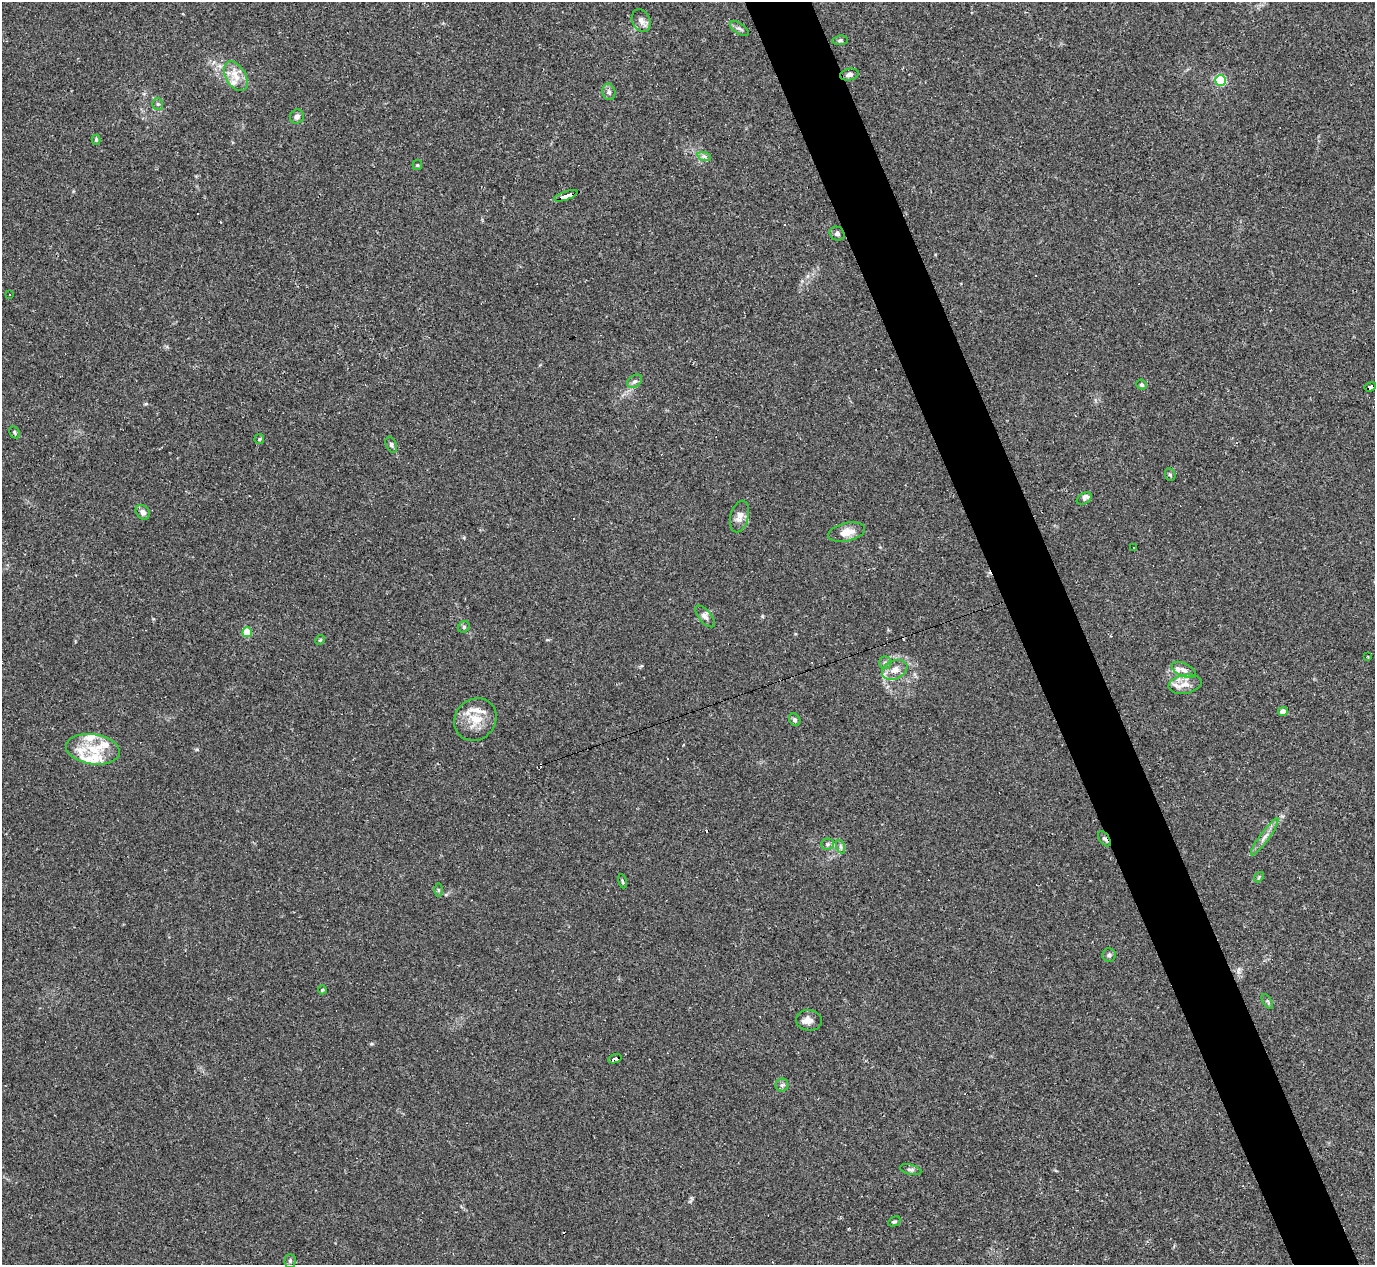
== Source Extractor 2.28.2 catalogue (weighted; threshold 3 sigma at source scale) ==
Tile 6 of 4 x 4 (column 2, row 2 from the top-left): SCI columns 1374-2746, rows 2804-4066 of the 5491 x 5477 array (HDU 1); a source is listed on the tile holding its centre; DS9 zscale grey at full resolution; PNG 1377 x 1267 px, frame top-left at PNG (2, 2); each listed source drawn as its Kron ellipse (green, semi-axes under 4 px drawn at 4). Shown black and unused: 5% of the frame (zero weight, under 2 of 3 exposures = <1% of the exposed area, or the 3 px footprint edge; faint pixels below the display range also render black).
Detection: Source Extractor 2.28.2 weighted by HDU 2 'WHT'; one run over the whole footprint, this tile lists its part. Background 0.0643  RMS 0.0057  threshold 0.0256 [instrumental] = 3 sigma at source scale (4.5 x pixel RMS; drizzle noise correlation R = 1.50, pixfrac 1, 0.05/0.05 arcsec/px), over >= 5 px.
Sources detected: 75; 10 cosmic-ray / hot-pixel residue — neither listed nor drawn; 9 inside a brighter listed object's ellipse — not listed separately; the other 56 listed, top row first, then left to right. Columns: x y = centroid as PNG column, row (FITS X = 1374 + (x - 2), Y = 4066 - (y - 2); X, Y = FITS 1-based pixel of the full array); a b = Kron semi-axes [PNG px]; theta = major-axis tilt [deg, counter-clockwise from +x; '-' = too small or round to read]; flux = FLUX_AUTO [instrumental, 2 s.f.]
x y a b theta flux
641 21 12 9 -64 3
739 29 10 5 -33 1.6
840 40 8 4 6 1
849 75 9 5 11 1.9
236 76 16 10 -59 7
1220 80 5 5 - 54
609 92 8 6 -78 1.7
158 104 5 5 - 0.92
297 117 7 6 - 2.1
96 140 5 4 - 0.72
704 156 7 4 -19 1.2
417 165 5 5 - 0.75
566 196 12 3 19 97
837 234 7 6 - 1.6
9 294 3 3 - 0.95
635 381 8 6 39 1.7
1142 385 5 4 - 0.93
1370 387 6 3 20 44
15 432 6 4 -60 0.87
259 439 5 5 - 0.71
391 445 8 5 -65 1.2
1170 475 6 5 - 1
1084 499 8 5 29 1.7
143 512 8 6 -51 2.7
739 517 16 9 75 4.3
847 532 19 9 12 6.8
1133 548 2 2 - 0.51
705 616 13 6 -50 2.3
464 627 6 5 - 0.96
247 632 5 5 - 21
320 640 5 4 - 0.58
1368 656 2 2 - 0.51
885 662 6 6 - 1.4
895 670 13 9 24 5.4
1184 670 13 6 -26 2.9
1185 684 16 9 10 5.1
1283 711 5 4 - 3.6
475 720 22 20 47 13
795 720 7 5 -58 1.4
93 749 27 15 -8 16
1265 837 22 4 54 3.6
1104 839 8 5 -55 1.3
828 844 6 5 - 1.2
841 847 7 4 -71 1.1
1259 877 5 4 - 0.69
622 881 7 3 -78 0.75
438 890 6 4 -90 0.84
1109 955 7 7 - 1.4
322 990 4 4 - 0.58
1267 1001 8 4 -58 1
809 1020 13 10 -5 4.2
615 1059 7 3 16 52
782 1085 6 6 - 1.5
911 1170 11 5 -14 1.3
894 1221 6 4 30 0.9
290 1261 7 5 89 1
Overlapping masked pixels (flux is a lower limit): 4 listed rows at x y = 566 196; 1370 387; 1104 839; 615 1059